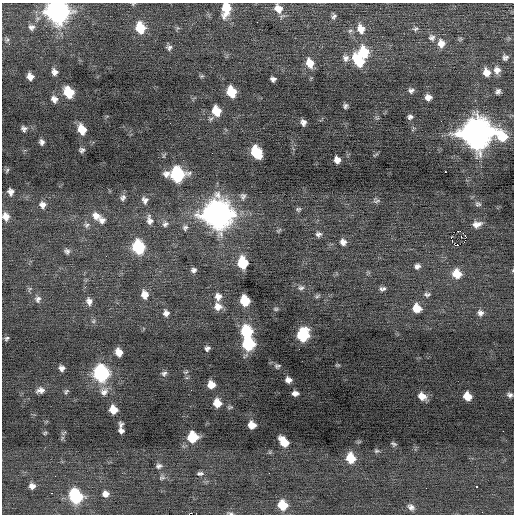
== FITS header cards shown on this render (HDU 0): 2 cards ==
NAXIS1  =                  512 / Axis length
NAXIS2  =                  512 / Axis length

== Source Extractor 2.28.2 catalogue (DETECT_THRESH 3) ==
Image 512 x 512 px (HDU 0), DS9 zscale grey, 1 PNG px = 1 image px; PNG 516 x 516 px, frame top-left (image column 1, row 512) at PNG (2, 3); no overlay
Background -0.0307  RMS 0.76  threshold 2.27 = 3 sigma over >= 5 px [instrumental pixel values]
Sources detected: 145; all 145 listed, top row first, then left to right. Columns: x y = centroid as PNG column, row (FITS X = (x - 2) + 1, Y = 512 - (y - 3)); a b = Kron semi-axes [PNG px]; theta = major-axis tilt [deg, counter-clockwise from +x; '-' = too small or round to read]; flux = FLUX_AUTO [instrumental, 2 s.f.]
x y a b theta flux
133 4 5 4 - 53
278 8 11 10 - 520
226 9 14 8 80 1200
57 11 11 10 - 30000
334 16 7 6 - 130
257 22 2 2 - 230
31 27 9 8 - 200
140 28 10 8 -72 1600
361 29 12 9 -71 520
415 29 8 6 23 110
350 31 7 5 43 110
432 37 10 9 - 230
7 40 7 5 66 100
441 43 10 9 - 480
9 44 4 3 - 51
169 48 8 7 - 150
364 52 10 8 -74 1800
505 57 8 8 - 170
346 58 9 9 - 250
358 60 14 8 -57 1800
310 63 11 8 -71 670
497 70 10 9 - 330
54 72 8 7 - 230
486 72 9 8 - 470
202 76 6 5 - 73
30 77 6 6 - 340
273 79 5 5 - 170
411 90 7 6 - 150
498 91 6 5 - 150
68 92 9 7 -59 1800
231 92 9 7 -69 1500
428 97 7 6 - 300
54 99 9 8 - 280
345 106 6 5 - 120
216 111 9 7 -69 1100
410 117 6 6 - 140
303 122 6 5 - 200
24 129 6 6 - 150
82 129 9 7 -65 860
476 133 12 12 - 74000
502 136 14 9 -45 1600
42 142 5 5 - 160
82 150 6 5 - 130
256 152 10 7 -64 2500
375 155 10 2 31 49
337 160 6 5 - 330
7 170 7 4 62 70
445 172 3 2 - 300
177 174 11 9 -14 6100
11 192 6 5 - 230
243 196 9 7 -89 170
123 197 9 7 44 170
145 200 9 7 -70 210
377 201 11 5 12 110
478 204 8 7 - 120
42 205 9 9 - 260
298 209 6 5 - 91
217 214 13 12 - 57000
6 216 9 8 - 370
96 216 13 10 -38 440
102 220 9 8 - 230
150 220 13 8 -80 280
165 224 8 7 - 180
477 224 10 7 10 340
86 225 8 7 - 150
185 228 8 7 - 160
279 230 8 4 39 63
460 231 4 2 - 10000
318 234 7 7 - 150
465 235 3 2 - 570
461 236 3 2 - 62
451 237 2 2 - 170
452 240 3 2 - 62
343 242 7 7 - 260
458 245 3 2 - 410
138 247 9 8 - 4000
67 251 8 7 - 150
243 263 8 7 - 2500
417 266 7 6 - 170
194 270 6 6 - 150
457 274 9 8 - 950
301 288 9 6 -2 150
382 289 7 5 4 140
144 294 9 7 -77 470
427 294 8 5 -1 120
317 296 8 5 36 88
218 297 9 8 - 310
38 299 9 8 - 210
89 301 10 7 -78 260
245 301 8 7 - 1600
218 306 9 9 - 430
417 308 8 7 - 740
276 309 6 4 1 71
166 313 7 6 - 210
480 313 8 8 - 220
93 321 6 6 - 96
246 331 9 8 - 3000
303 335 9 8 - 4000
7 338 6 4 46 95
248 344 8 8 - 4000
207 348 6 5 - 140
119 352 7 6 - 470
338 365 5 4 - 61
277 366 8 5 2 110
62 368 6 6 - 210
186 372 7 4 24 71
101 373 10 8 -77 9200
164 373 7 6 - 130
187 378 3 3 - 96
288 380 6 5 - 250
211 385 7 6 - 550
40 390 10 7 9 260
66 391 8 5 47 97
104 392 12 11 - 370
295 393 6 5 - 220
510 395 7 6 - 150
422 396 9 7 -27 490
467 396 7 6 - 710
217 403 7 7 - 730
113 410 7 6 - 740
121 425 7 5 88 150
252 425 7 6 - 560
121 431 5 5 - 180
503 431 2 2 - 120
45 433 6 4 23 63
192 437 8 7 - 2000
62 438 7 4 72 88
284 442 10 6 -51 1000
393 444 6 4 -35 100
377 451 7 5 2 94
350 458 9 8 - 1200
159 466 8 6 12 150
200 473 9 5 3 130
269 473 2 2 - 110
55 476 2 2 - 29
162 477 9 7 10 140
32 486 7 6 - 260
477 487 3 2 - 89
51 493 3 2 - 47
105 494 7 7 - 290
75 496 10 8 -62 4900
282 505 8 7 - 1200
411 507 9 6 -37 190
230 513 8 3 -8 80
188 514 3 2 - 920
At the frame edge (FLAGS 8, measured only in part): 6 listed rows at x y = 133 4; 226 9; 57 11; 6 216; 230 513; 188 514